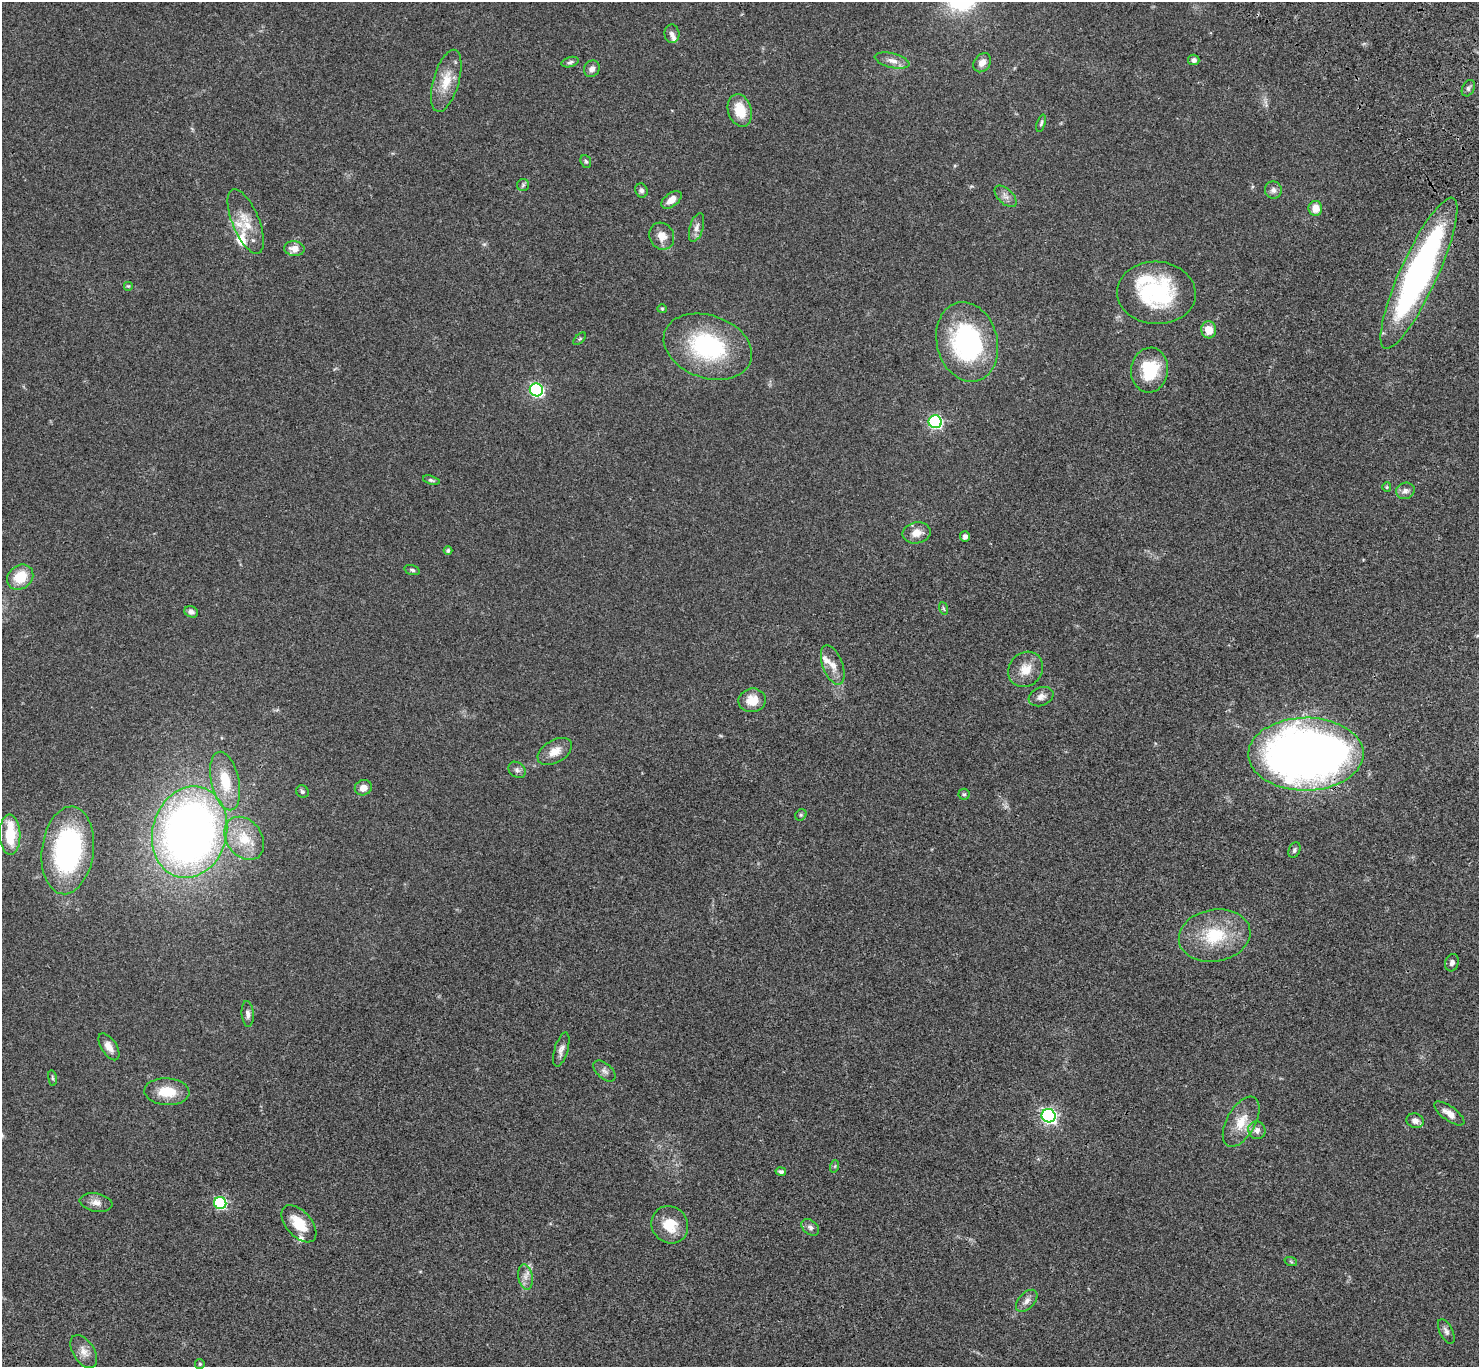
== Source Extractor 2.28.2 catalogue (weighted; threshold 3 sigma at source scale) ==
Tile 10 of 4 x 4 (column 2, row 3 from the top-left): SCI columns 1580-3056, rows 1750-3114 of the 6108 x 6089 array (HDU 1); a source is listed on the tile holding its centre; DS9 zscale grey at full resolution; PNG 1481 x 1369 px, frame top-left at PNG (2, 2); each listed source drawn as its Kron ellipse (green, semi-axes under 4 px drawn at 4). Shown black and unused: <1% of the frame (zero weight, under 3 of 4 exposures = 6% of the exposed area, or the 3 px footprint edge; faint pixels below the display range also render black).
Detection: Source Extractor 2.28.2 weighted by HDU 2 'WHT'; one run over the whole footprint, this tile lists its part. Background 0.0458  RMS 0.0051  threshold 0.0231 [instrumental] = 3 sigma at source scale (4.5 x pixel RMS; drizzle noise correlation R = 1.50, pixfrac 1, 0.05/0.05 arcsec/px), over >= 5 px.
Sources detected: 92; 7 inside a brighter listed object's ellipse — not listed separately; the other 85 listed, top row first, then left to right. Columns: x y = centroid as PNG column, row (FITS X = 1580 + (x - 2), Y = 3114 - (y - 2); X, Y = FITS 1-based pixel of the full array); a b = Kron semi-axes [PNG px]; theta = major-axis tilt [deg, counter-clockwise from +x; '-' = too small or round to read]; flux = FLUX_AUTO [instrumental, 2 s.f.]
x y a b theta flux
672 34 9 7 -86 1.9
1194 60 6 5 - 1.6
892 61 18 7 -14 3.5
570 62 8 5 16 1.1
982 63 10 8 54 3.4
592 69 9 7 54 2.5
446 81 32 13 74 11
1468 88 8 6 61 1.3
740 110 17 11 -74 12
1041 123 9 4 71 0.95
586 161 7 5 -67 0.83
523 185 6 6 - 0.9
641 190 7 6 - 1.2
1273 190 8 8 - 2.2
1006 196 13 7 -44 2.7
671 200 11 6 38 4.4
1315 208 7 7 - 5.6
246 221 34 13 -68 10
697 227 15 6 74 2.7
662 236 14 12 -63 5.1
294 249 10 7 -5 4.3
1419 273 83 18 65 170
128 286 5 5 - 0.59
1156 293 39 31 -3 49
662 309 5 4 - 0.54
1209 330 8 7 - 6.1
580 339 8 3 45 0.59
967 342 40 30 -75 70
708 347 45 31 -19 52
1150 370 22 18 83 20
536 390 6 6 - 87
935 422 7 6 - 70
431 480 8 4 -17 0.98
1387 487 5 4 - 0.52
1405 491 9 8 - 2.3
917 533 14 10 11 5.1
965 536 5 5 - 1.6
448 550 4 4 - 1.2
412 570 8 4 -15 0.93
20 577 14 11 39 12
943 608 6 4 -71 0.66
191 612 7 5 -23 1.7
833 665 21 10 -70 4.8
1026 669 19 16 47 7.6
1041 697 13 9 22 2.9
752 700 14 11 8 7.6
555 751 19 11 31 5.9
1306 754 57 36 1 420
517 770 9 7 -39 1.7
225 781 30 14 -77 16
363 788 8 7 - 3.7
302 791 7 6 - 1
964 794 5 5 - 0.82
801 815 6 5 - 0.8
190 832 46 37 75 360
10 835 20 10 -88 17
244 838 23 17 -53 13
68 850 44 26 83 80
1294 850 8 5 66 1.1
1215 936 36 26 10 24
1452 963 9 6 72 1.7
248 1014 13 6 -85 2
109 1047 15 7 -57 3.7
561 1050 18 6 73 2.6
604 1071 13 7 -41 2.1
52 1078 8 4 -81 0.73
167 1092 22 13 -3 11
1449 1113 18 7 -36 3.9
1049 1116 7 6 - 130
1415 1121 8 7 - 2.6
1241 1122 27 14 61 10
1257 1130 9 8 - 2.4
835 1166 6 4 71 0.66
781 1172 5 4 - 1
96 1203 16 9 -10 3.7
220 1203 6 6 - 63
299 1224 22 12 -49 12
670 1225 19 18 - 11
810 1227 10 7 -38 1.6
1291 1262 6 4 -20 0.68
525 1277 13 7 -80 2.9
1027 1301 13 8 47 2.7
1446 1331 13 6 -63 1.8
84 1352 18 10 -57 4.3
200 1364 5 5 - 0.56
Overlapping masked pixels (flux is a lower limit): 1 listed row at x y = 1306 754